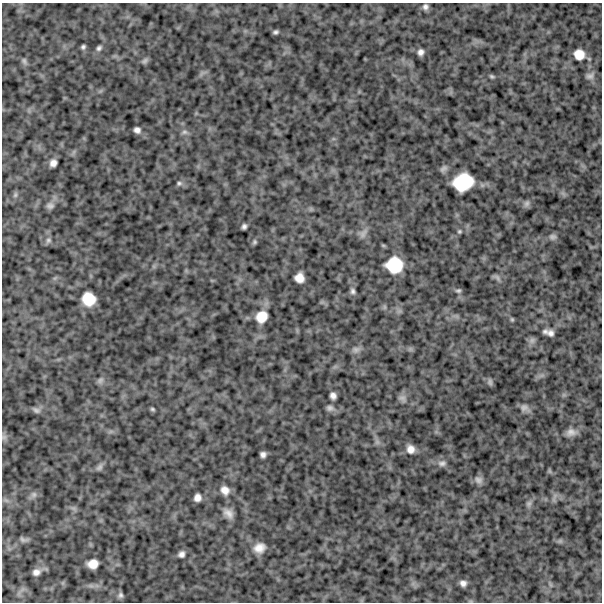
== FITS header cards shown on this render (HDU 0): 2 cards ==
NAXIS1  =                  600
NAXIS2  =                  600

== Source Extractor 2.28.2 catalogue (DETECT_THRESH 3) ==
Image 600 x 600 px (HDU 0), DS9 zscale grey, 1 PNG px = 1 image px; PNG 604 x 604 px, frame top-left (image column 1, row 600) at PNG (2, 3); no overlay
Background 1150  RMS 220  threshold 664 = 3 sigma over >= 5 px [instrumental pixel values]
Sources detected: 68; all 68 listed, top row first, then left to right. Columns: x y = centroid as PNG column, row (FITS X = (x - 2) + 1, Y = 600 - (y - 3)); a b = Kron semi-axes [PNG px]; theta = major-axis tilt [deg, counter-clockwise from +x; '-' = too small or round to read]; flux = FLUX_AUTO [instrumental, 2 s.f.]
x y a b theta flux
425 7 8 7 - 58000
276 32 5 4 - 33000
83 47 4 4 - 32000
99 48 8 6 45 42000
421 52 7 7 - 67000
579 54 11 10 - 190000
24 61 10 6 -61 40000
145 61 9 6 45 36000
492 76 6 4 -24 25000
590 76 11 9 17 64000
137 130 6 5 - 64000
184 132 9 6 0 47000
53 163 7 6 - 87000
444 169 10 6 37 46000
463 182 18 14 22 660000
179 183 8 6 9 37000
15 195 8 6 75 34000
527 203 9 7 46 48000
50 206 10 9 - 59000
244 226 5 4 - 41000
459 231 5 5 - 22000
363 233 15 7 53 73000
552 237 9 8 - 50000
48 240 9 7 61 47000
254 242 7 5 55 28000
394 265 14 14 - 510000
299 278 9 8 - 150000
497 278 12 5 -49 39000
353 291 7 6 - 42000
458 291 7 5 0 29000
88 299 12 11 - 330000
261 317 14 12 49 240000
512 319 6 4 -69 20000
545 331 7 6 - 40000
550 333 8 7 - 62000
532 340 10 8 26 47000
356 349 11 8 12 64000
100 380 9 7 40 46000
490 382 8 6 -88 36000
333 396 6 5 - 70000
402 398 11 8 -56 62000
330 408 10 7 -5 53000
524 408 12 9 -26 74000
152 409 5 4 - 25000
36 410 10 6 -28 46000
571 432 13 9 14 98000
4 437 8 6 -64 44000
377 442 6 6 - 37000
411 449 9 8 - 110000
263 454 6 5 - 59000
442 463 11 8 2 66000
99 467 11 7 50 47000
549 471 7 4 -89 21000
478 480 11 9 -16 65000
225 490 11 10 - 130000
34 495 9 8 - 59000
197 498 7 6 - 91000
6 500 8 4 -36 37000
529 503 8 7 - 43000
73 508 7 4 -18 37000
228 513 13 8 -46 120000
24 539 12 6 -9 48000
259 548 14 12 24 170000
181 554 8 7 - 64000
93 564 9 8 - 180000
36 572 10 8 25 88000
463 583 7 6 - 67000
120 595 8 7 - 49000